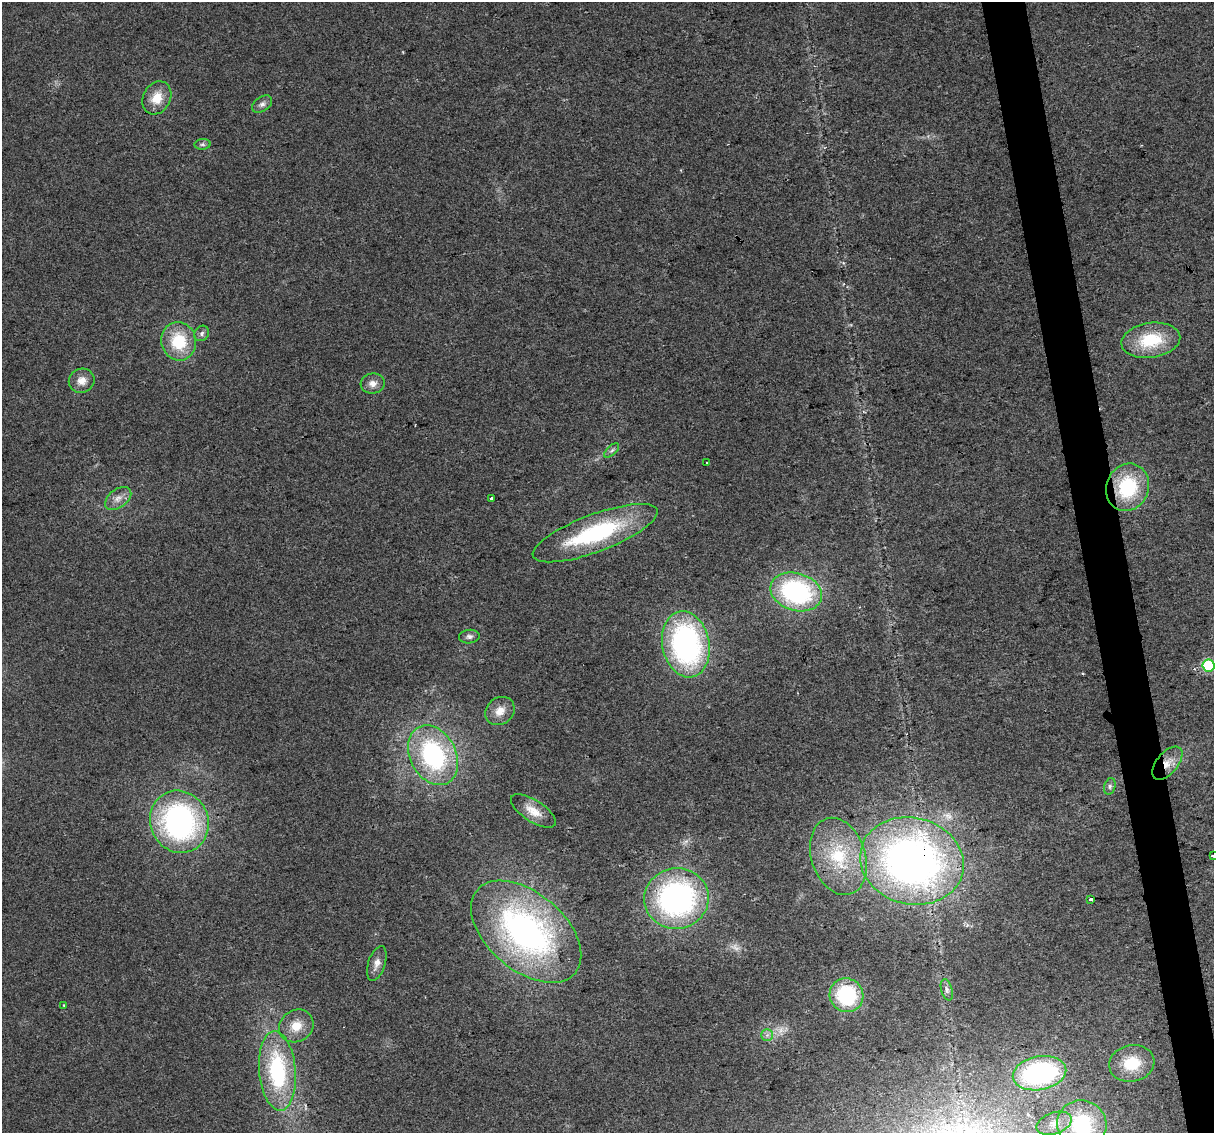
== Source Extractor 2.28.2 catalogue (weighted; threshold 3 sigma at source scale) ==
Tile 6 of 4 x 4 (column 2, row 2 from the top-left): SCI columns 1213-2424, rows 2334-3464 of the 4848 x 4619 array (HDU 1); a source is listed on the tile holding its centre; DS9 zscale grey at full resolution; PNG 1216 x 1135 px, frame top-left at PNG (2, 2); each listed source drawn as its Kron ellipse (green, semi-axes under 4 px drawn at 4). Shown black and unused: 4% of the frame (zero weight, under 2 of 3 exposures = <1% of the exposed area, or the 3 px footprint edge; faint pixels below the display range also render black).
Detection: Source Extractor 2.28.2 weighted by HDU 2 'WHT'; one run over the whole footprint, this tile lists its part. Background 0.0271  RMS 0.0062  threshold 0.0281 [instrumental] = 3 sigma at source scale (4.5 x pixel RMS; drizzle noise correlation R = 1.50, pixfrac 1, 0.0396/0.0396 arcsec/px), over >= 5 px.
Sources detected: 44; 2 too faint to see at this stretch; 1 cosmic-ray / hot-pixel residue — neither listed nor drawn; the other 41 listed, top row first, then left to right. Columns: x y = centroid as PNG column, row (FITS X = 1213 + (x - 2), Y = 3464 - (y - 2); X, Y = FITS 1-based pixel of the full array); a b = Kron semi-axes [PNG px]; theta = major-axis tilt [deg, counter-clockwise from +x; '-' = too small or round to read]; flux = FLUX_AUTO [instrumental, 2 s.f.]
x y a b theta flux
157 98 17 13 61 12
262 104 11 7 35 2.7
203 144 8 5 6 1.4
202 333 8 7 - 2
1151 340 29 17 8 32
179 341 19 17 -78 28
82 381 13 12 - 6.4
373 384 12 10 7 4.7
612 450 9 4 44 1.5
706 463 2 2 - 0.56
1128 487 24 21 68 44
118 498 15 9 37 5.2
491 498 4 3 - 1.9
595 533 66 18 21 77
796 592 26 18 -16 100
469 637 10 6 7 2.4
686 644 33 23 -79 150
1209 665 6 6 - 60
500 711 16 13 37 8.1
433 755 31 23 -63 93
1167 763 20 10 50 8.5
1110 786 8 5 74 1.7
533 811 26 11 -33 9.2
179 822 32 29 -63 160
838 856 39 27 -72 41
1213 856 4 3 - 1.4
912 861 52 43 -14 370
676 898 32 30 9 170
1091 899 4 3 - 4.1
526 932 64 38 -40 200
377 963 18 8 72 5.4
947 990 11 5 -74 2.2
846 995 17 16 - 50
64 1005 3 3 - 1.2
296 1026 18 15 35 11
767 1035 6 6 - 2
1132 1063 23 18 11 22
277 1071 40 18 -85 70
1039 1073 27 16 10 110
1054 1123 18 10 18 7.8
1082 1124 25 24 - 50
Overlapping masked pixels (flux is a lower limit): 3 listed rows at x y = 1128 487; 1167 763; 912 861
Isophote crosses this tile's border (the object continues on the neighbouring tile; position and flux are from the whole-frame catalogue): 3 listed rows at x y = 1209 665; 1213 856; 1082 1124